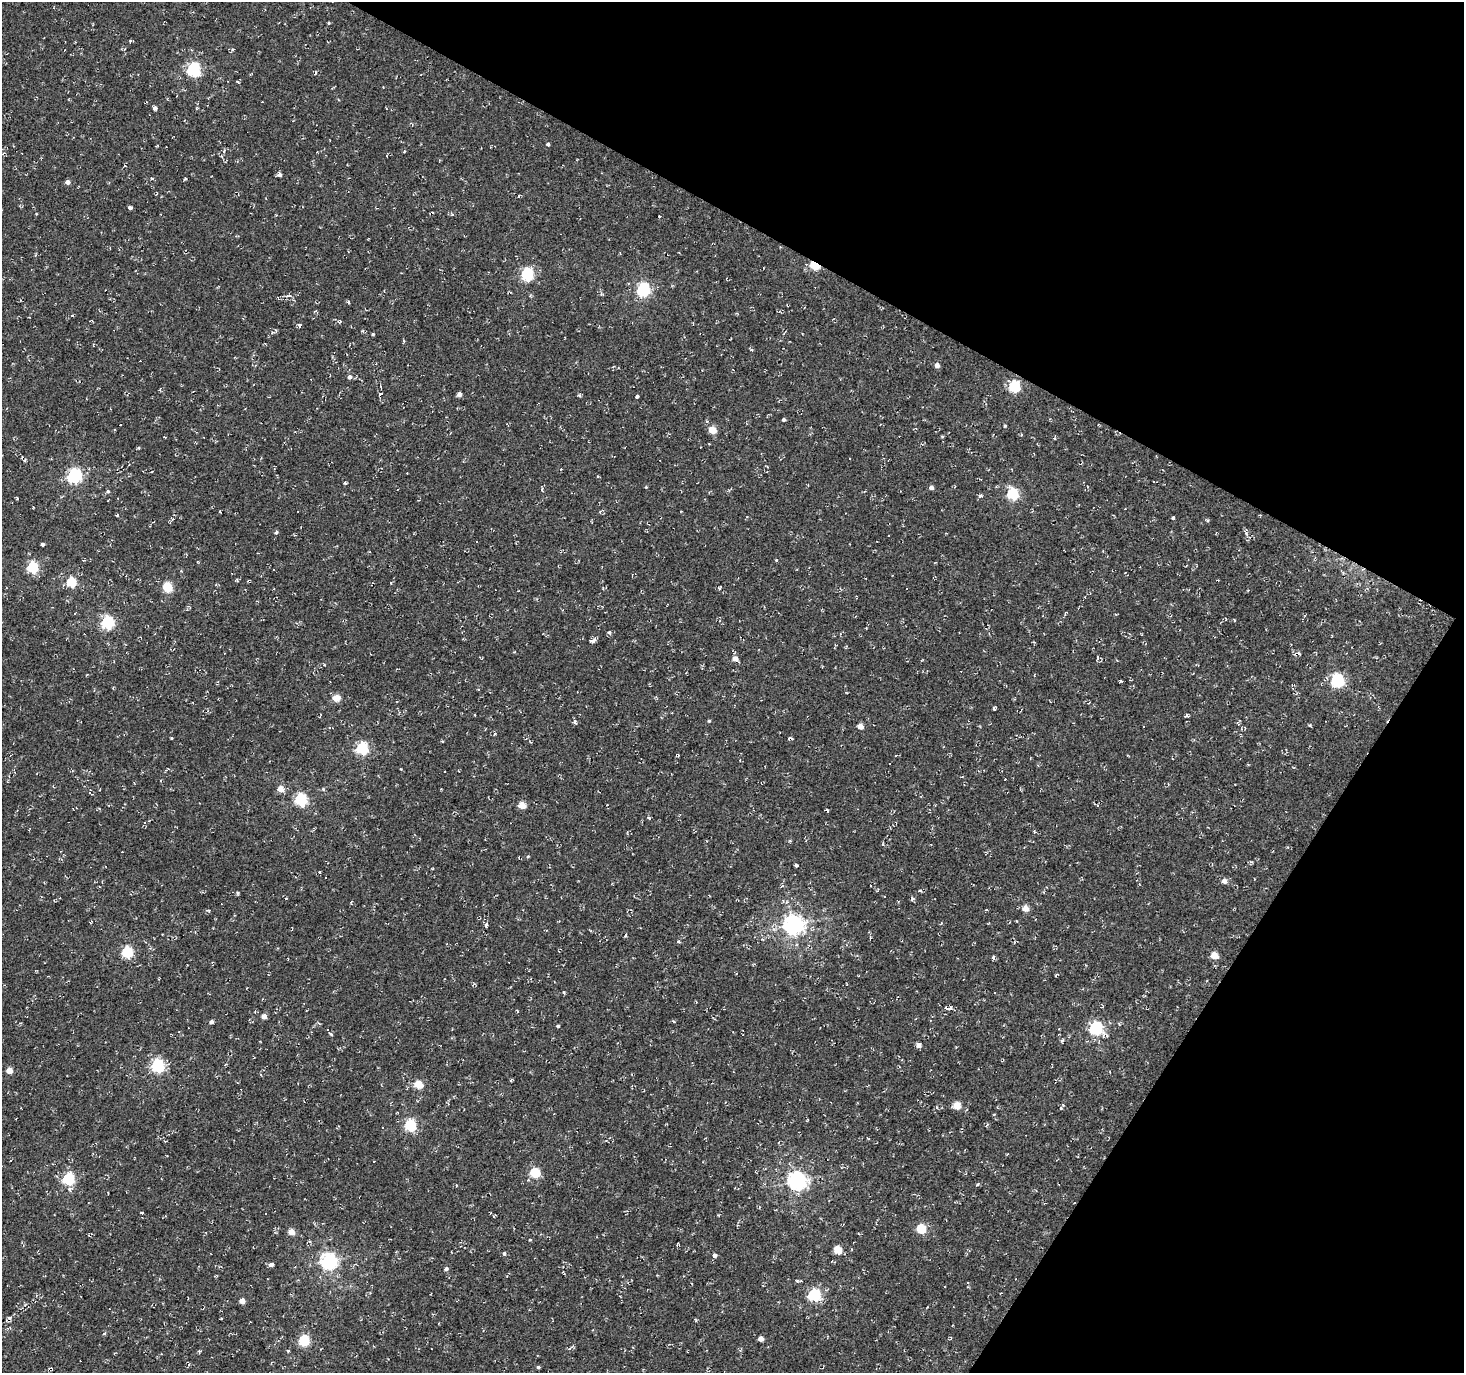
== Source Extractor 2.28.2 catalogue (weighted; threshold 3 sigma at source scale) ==
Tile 8 of 4 x 4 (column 4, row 2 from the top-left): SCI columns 4387-5848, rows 2931-4301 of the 5853 x 5930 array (HDU 1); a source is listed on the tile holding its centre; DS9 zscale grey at full resolution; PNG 1466 x 1375 px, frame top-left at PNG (2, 2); no overlay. Shown black and unused: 27% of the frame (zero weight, under 2 of 3 exposures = <1% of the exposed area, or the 3 px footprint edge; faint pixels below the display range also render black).
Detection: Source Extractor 2.28.2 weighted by HDU 2 'WHT'; one run over the whole footprint, this tile lists its part. Background -0.00138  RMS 0.0027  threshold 0.012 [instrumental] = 3 sigma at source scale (4.5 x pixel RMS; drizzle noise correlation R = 1.50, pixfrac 1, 0.0396/0.0396 arcsec/px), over >= 5 px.
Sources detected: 217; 55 cosmic-ray / hot-pixel residue — not listed; the other 162 listed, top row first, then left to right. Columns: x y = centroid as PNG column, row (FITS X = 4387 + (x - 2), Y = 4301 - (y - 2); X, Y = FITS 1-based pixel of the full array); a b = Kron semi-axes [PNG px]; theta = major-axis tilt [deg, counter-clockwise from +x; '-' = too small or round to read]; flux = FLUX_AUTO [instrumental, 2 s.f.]
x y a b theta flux
329 23 3 3 - 0.28
130 41 4 3 - 0.36
232 50 5 3 - 0.33
193 69 6 6 - 44
316 73 5 2 - 0.25
155 108 4 4 - 1
548 144 4 4 - 0.5
224 151 5 4 - 0.44
3 153 5 3 - 0.25
125 165 4 3 - 0.34
279 174 4 4 - 0.95
185 178 3 3 - 0.3
152 179 5 3 - 0.38
68 182 4 4 - 1.6
518 196 4 2 - 0.17
130 208 4 3 - 0.63
452 214 4 4 - 0.51
659 216 3 2 - 0.23
815 265 5 4 - 18
527 274 6 6 - 34
643 289 6 6 - 44
288 296 8 3 5 0.59
530 296 4 4 - 0.27
348 302 5 2 - 0.38
787 305 3 2 - 0.19
72 316 3 3 - 1.3
339 322 6 5 - 0.41
299 325 5 4 - 0.65
362 331 5 4 - 0.3
373 334 3 3 - 0.34
404 341 5 3 - 0.26
752 349 4 4 - 0.45
937 365 5 4 - 1.6
350 377 5 5 - 0.75
1014 386 6 5 - 25
380 394 4 3 - 0.52
459 394 4 4 - 1.1
579 395 5 4 - 0.36
637 396 4 3 - 1.2
784 420 4 3 - 0.57
1005 426 4 3 - 0.34
712 430 5 4 - 6.9
1054 438 4 3 - 0.27
850 459 3 3 - 0.72
561 469 3 3 - 0.14
74 475 6 6 - 57
1153 481 2 2 - 0.23
646 487 4 3 - 0.22
931 487 5 4 - 0.95
108 491 5 4 - 0.5
1013 494 6 5 - 28
980 496 4 4 - 0.48
17 498 4 3 - 0.26
33 507 3 2 - 0.18
600 511 6 3 37 0.36
220 512 3 2 - 0.2
117 515 4 3 - 0.26
1173 518 3 3 - 0.38
173 519 4 4 - 0.28
276 532 4 3 - 0.54
1245 532 9 4 -61 0.68
888 536 2 2 - 0.21
476 542 3 3 - 1.4
42 544 6 3 -85 0.39
776 560 4 3 - 0.25
32 567 5 5 - 26
237 581 5 3 - 0.31
71 582 5 5 - 14
167 587 5 5 - 17
75 614 3 2 - 0.33
1234 620 4 2 - 0.3
107 622 6 6 - 39
609 633 5 4 - 0.49
592 641 6 4 15 1.3
1298 653 7 4 -26 0.63
1097 658 6 4 87 0.34
735 659 5 5 - 2.1
1120 681 3 3 - 0.29
1337 681 6 6 - 44
336 698 5 4 - 6.3
994 708 3 3 - 0.45
1187 715 4 3 - 0.48
709 721 4 4 - 0.32
575 722 5 5 - 0.56
1238 723 8 3 -45 0.34
1310 725 4 4 - 0.28
860 726 5 4 - 2.7
1143 726 2 2 - 0.22
494 734 4 4 - 0.35
171 738 3 2 - 0.42
362 748 6 5 - 35
445 772 3 3 - 0.47
280 789 5 5 - 3.3
441 789 2 2 - 0.17
301 799 6 5 - 37
522 805 5 4 - 5.5
827 810 4 3 - 0.33
649 818 5 3 - 0.44
1034 832 3 3 - 0.48
528 857 4 3 - 0.25
796 865 4 3 - 0.53
320 872 3 2 - 0.19
1224 881 5 5 - 1.6
920 891 3 3 - 0.73
238 893 4 4 - 0.37
912 899 5 4 - 0.47
1025 908 5 4 - 3.4
986 910 5 3 - 0.23
208 911 5 3 - 0.31
91 922 6 3 53 0.25
486 925 7 4 83 0.62
793 925 7 7 - 160
626 935 5 3 - 0.28
678 942 5 4 - 0.37
127 952 5 5 - 26
1214 955 5 4 - 5.3
993 957 4 3 - 0.57
474 984 7 3 31 0.33
564 993 4 3 - 0.31
947 1008 11 4 -13 1.1
264 1016 4 4 - 1.9
673 1021 4 3 - 0.28
211 1022 4 4 - 0.82
558 1026 3 3 - 0.47
1096 1028 6 6 - 45
330 1034 7 2 -41 0.35
1062 1040 6 4 63 0.46
918 1045 6 5 - 1.1
158 1065 6 6 - 46
9 1071 4 4 - 3.8
511 1080 5 3 - 0.31
419 1085 5 5 - 8.6
957 1105 5 5 - 5.5
1061 1108 5 3 - 0.28
410 1125 6 5 - 30
987 1125 6 2 45 0.24
383 1127 3 2 - 0.2
535 1173 5 5 - 20
68 1179 6 5 - 32
528 1180 4 4 - 0.26
797 1181 7 6 - 120
977 1184 4 4 - 0.33
456 1185 3 3 - 0.26
141 1213 4 2 - 0.28
921 1228 5 5 - 12
291 1232 5 4 - 3.5
858 1233 4 3 - 0.23
530 1240 4 3 - 0.23
837 1250 5 5 - 7.4
715 1255 5 5 - 0.82
329 1261 6 6 - 86
271 1264 4 4 - 1.2
446 1269 5 4 - 0.62
797 1281 4 3 - 0.36
968 1283 3 2 - 0.44
814 1295 6 6 - 39
242 1301 4 4 - 2.3
696 1320 5 3 - 0.26
761 1339 4 4 - 1.8
304 1340 5 5 - 23
288 1351 4 3 - 0.36
538 1367 4 3 - 0.46
Overlapping masked pixels (flux is a lower limit): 2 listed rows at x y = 815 265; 947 1008
Unlisted compact peaks at least as high as the median listed source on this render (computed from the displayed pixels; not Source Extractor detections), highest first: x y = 345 483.